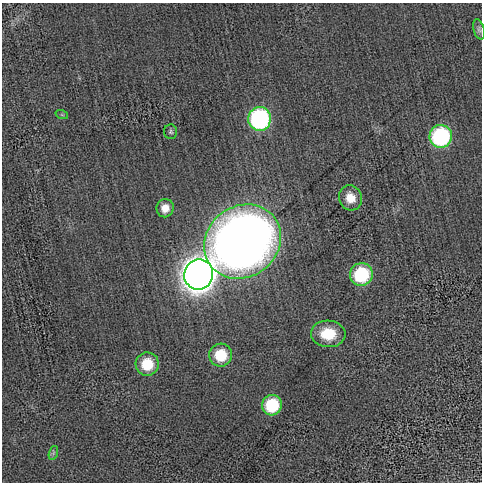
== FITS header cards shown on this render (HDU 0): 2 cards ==
NAXIS1  =                  480 / length of data axis 1
NAXIS2  =                  480 / length of data axis 2

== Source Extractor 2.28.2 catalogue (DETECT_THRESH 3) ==
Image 480 x 480 px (HDU 0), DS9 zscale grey, 1 PNG px = 1 image px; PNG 484 x 484 px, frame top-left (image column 1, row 480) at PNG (2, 3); each listed source drawn as its Kron ellipse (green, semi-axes under 4 px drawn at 4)
Background 1.87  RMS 63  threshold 190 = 3 sigma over >= 5 px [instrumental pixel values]
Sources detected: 15; all 15 listed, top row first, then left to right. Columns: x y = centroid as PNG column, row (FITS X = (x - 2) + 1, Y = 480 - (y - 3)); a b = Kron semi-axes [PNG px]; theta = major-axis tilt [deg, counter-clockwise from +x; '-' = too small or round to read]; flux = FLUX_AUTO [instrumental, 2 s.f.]
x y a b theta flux
479 29 10 5 -74 1.1e+04
62 115 6 4 -19 5.9e+03
260 119 12 11 - 7.3e+05
171 132 7 6 - 8.7e+03
441 136 11 11 - 5.4e+05
350 198 13 11 -66 6.8e+04
165 208 9 8 - 4.3e+04
243 241 40 35 36 4.3e+06
199 274 15 14 - 7.8e+06
361 274 11 11 - 2.9e+05
328 334 17 13 -4 1.2e+05
221 355 11 11 - 1.4e+05
147 364 11 11 - 1.3e+05
272 405 10 10 - 2.3e+05
53 453 7 4 71 9.1e+03